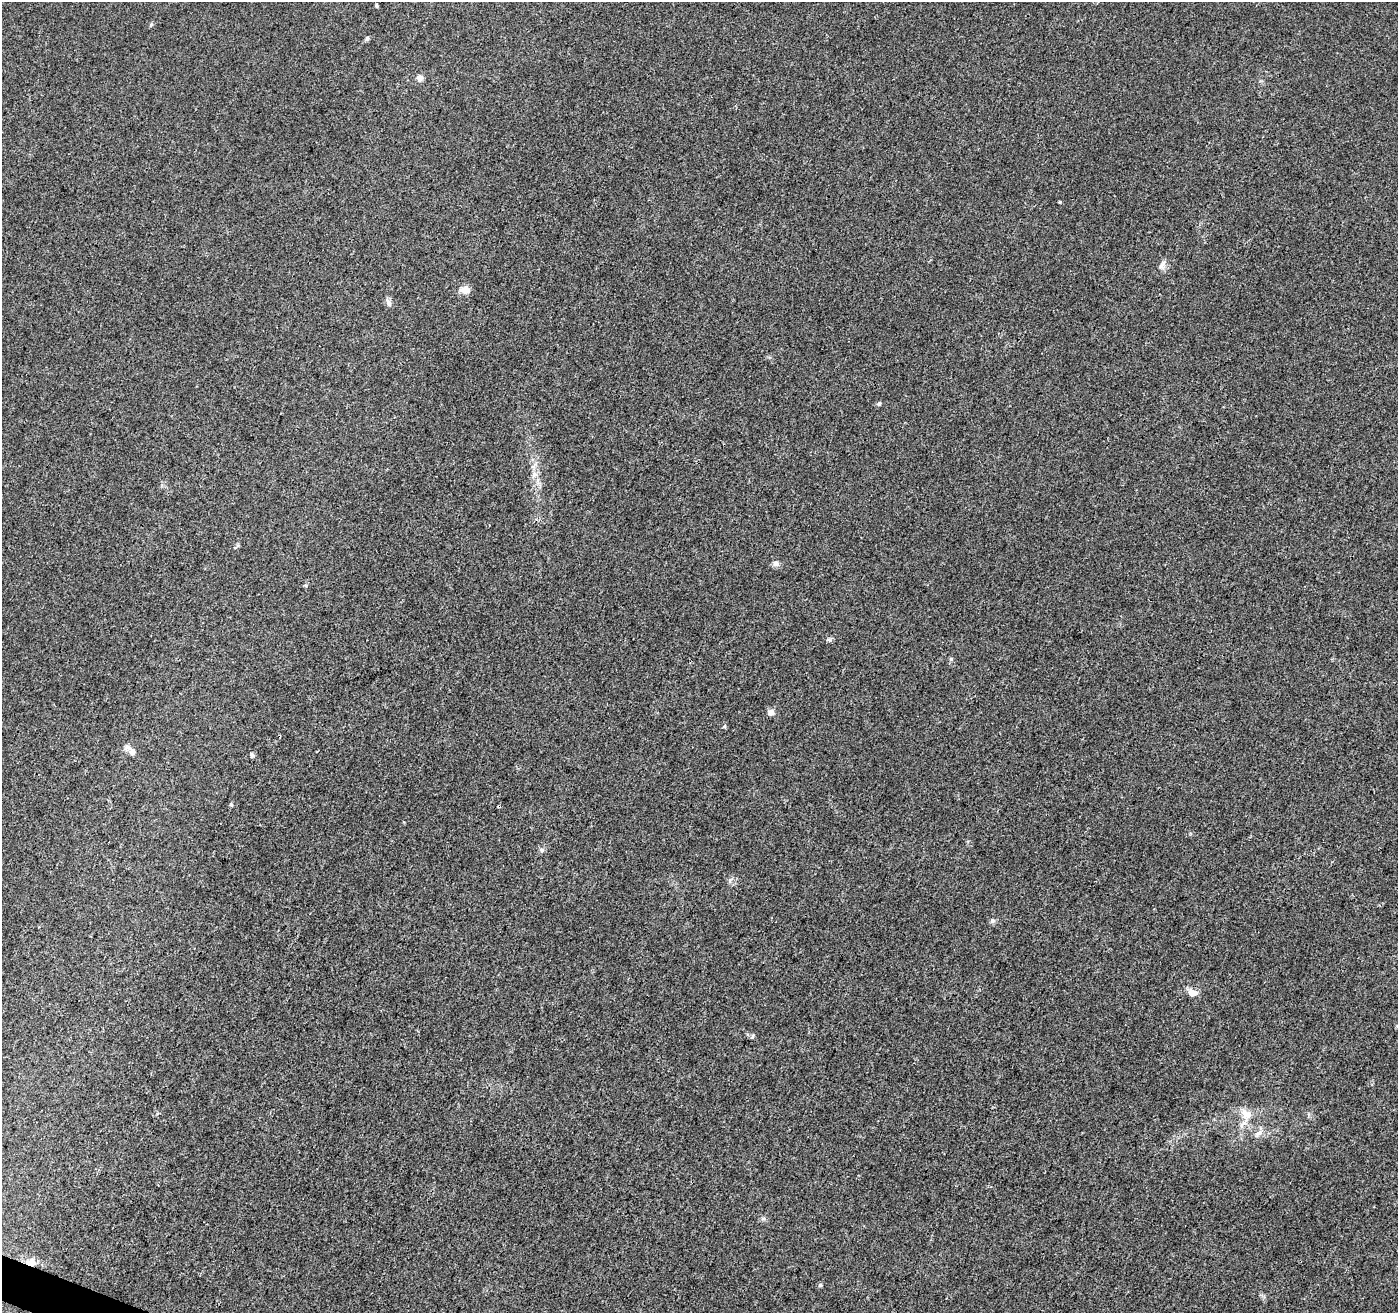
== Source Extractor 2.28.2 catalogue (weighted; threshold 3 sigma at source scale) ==
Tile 7 of 4 x 4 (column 3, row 2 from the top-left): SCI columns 2795-4190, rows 2828-4138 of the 5596 x 5722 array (HDU 1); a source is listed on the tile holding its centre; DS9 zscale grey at full resolution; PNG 1400 x 1315 px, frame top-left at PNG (2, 2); no overlay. Shown black and unused: <1% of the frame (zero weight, under 3 of 4 exposures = <1% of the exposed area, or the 3 px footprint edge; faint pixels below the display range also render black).
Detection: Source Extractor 2.28.2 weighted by HDU 2 'WHT'; one run over the whole footprint, this tile lists its part. Background 0.00725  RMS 0.0029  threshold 0.0129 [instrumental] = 3 sigma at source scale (4.5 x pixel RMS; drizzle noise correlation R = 1.50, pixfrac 1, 0.0396/0.0396 arcsec/px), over >= 5 px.
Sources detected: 27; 1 cosmic-ray / hot-pixel residue — not listed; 1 inside a brighter listed object's ellipse — not listed separately; the other 25 listed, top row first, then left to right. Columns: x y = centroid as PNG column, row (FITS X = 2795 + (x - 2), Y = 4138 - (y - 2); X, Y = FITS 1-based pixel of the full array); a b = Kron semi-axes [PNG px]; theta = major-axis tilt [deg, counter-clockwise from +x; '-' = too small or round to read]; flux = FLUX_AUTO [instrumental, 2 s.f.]
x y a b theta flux
376 5 5 4 - 0.33
367 38 7 5 70 0.48
420 78 8 8 - 1.3
1060 202 3 3 - 0.34
1162 265 14 6 55 1.2
465 290 11 8 -9 2.4
388 303 10 6 -75 1.1
879 403 5 5 - 0.55
534 474 7 4 -72 0.87
776 563 7 7 - 0.99
829 640 6 4 -19 0.49
951 659 5 5 - 0.38
771 712 9 8 - 1.2
724 726 6 4 61 0.37
128 747 13 6 -42 1.1
252 755 7 4 -89 0.54
231 804 5 4 - 0.37
542 850 7 6 - 0.66
993 921 6 6 - 0.67
1192 992 13 8 -24 2.2
752 1036 6 4 87 0.4
1247 1114 15 13 -31 3.6
1258 1133 11 6 36 1.3
31 1262 10 8 4 2.6
820 1285 5 5 - 0.45
Overlapping masked pixels (flux is a lower limit): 1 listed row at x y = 31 1262